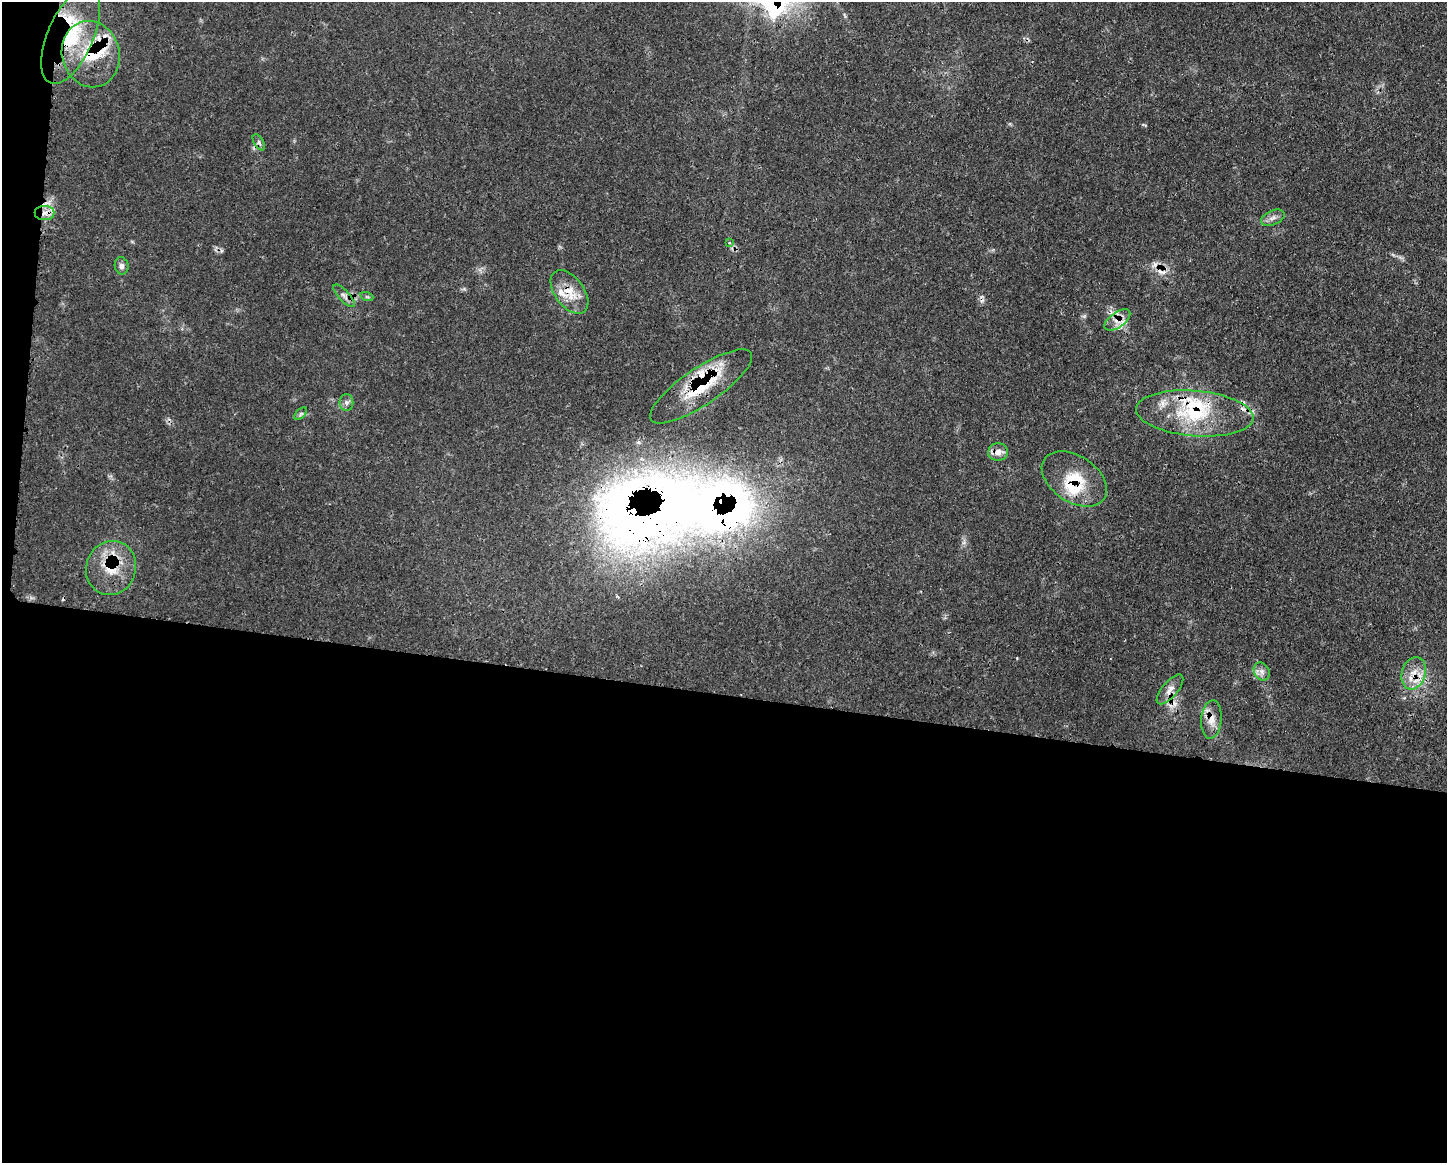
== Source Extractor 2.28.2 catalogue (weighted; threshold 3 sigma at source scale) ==
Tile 10 of 3 x 4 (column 1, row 4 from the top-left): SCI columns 122-1566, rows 10-1170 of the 4688 x 4656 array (HDU 1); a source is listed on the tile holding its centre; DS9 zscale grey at full resolution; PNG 1449 x 1165 px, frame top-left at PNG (2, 2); each listed source drawn as its Kron ellipse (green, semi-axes under 4 px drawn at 4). Shown black and unused: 42% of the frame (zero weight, under 3 of 4 exposures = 2% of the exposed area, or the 3 px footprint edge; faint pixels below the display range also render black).
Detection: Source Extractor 2.28.2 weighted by HDU 2 'WHT'; one run over the whole footprint, this tile lists its part. Background 0.0546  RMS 0.0033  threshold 0.0148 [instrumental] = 3 sigma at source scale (4.5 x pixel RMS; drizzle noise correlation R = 1.50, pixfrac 1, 0.05/0.05 arcsec/px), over >= 5 px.
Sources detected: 39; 2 rendered entirely black (masked); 7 cosmic-ray / hot-pixel residue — neither listed nor drawn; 8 inside a brighter listed object's ellipse — not listed separately; the other 22 listed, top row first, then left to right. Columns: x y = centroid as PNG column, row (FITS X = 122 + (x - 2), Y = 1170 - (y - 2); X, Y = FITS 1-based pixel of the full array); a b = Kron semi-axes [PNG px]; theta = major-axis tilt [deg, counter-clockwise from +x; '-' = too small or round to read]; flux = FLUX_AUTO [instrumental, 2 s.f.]
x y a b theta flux
71 36 52 23 66 26
91 54 33 29 -76 20
259 142 9 4 -58 0.79
44 213 10 7 0 2.5
1273 218 12 7 22 1.6
729 242 4 3 - 0.65
122 266 8 7 - 1.2
569 292 25 14 -53 7.2
344 296 14 5 -48 1.6
367 297 6 4 -19 0.51
1117 320 15 7 35 3
701 386 60 18 34 20
346 402 8 7 - 1.1
1195 413 59 22 -5 26
301 414 7 4 45 0.71
998 452 10 8 5 2.7
1074 479 36 23 -33 14
111 568 27 25 70 13
1262 672 9 7 -58 1.6
1414 673 17 12 73 5.2
1170 689 18 7 50 2.6
1211 719 19 10 85 3.8
Overlapping masked pixels (flux is a lower limit): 12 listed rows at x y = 71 36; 91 54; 44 213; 569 292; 1117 320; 701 386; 1195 413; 1074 479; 111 568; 1414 673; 1170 689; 1211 719